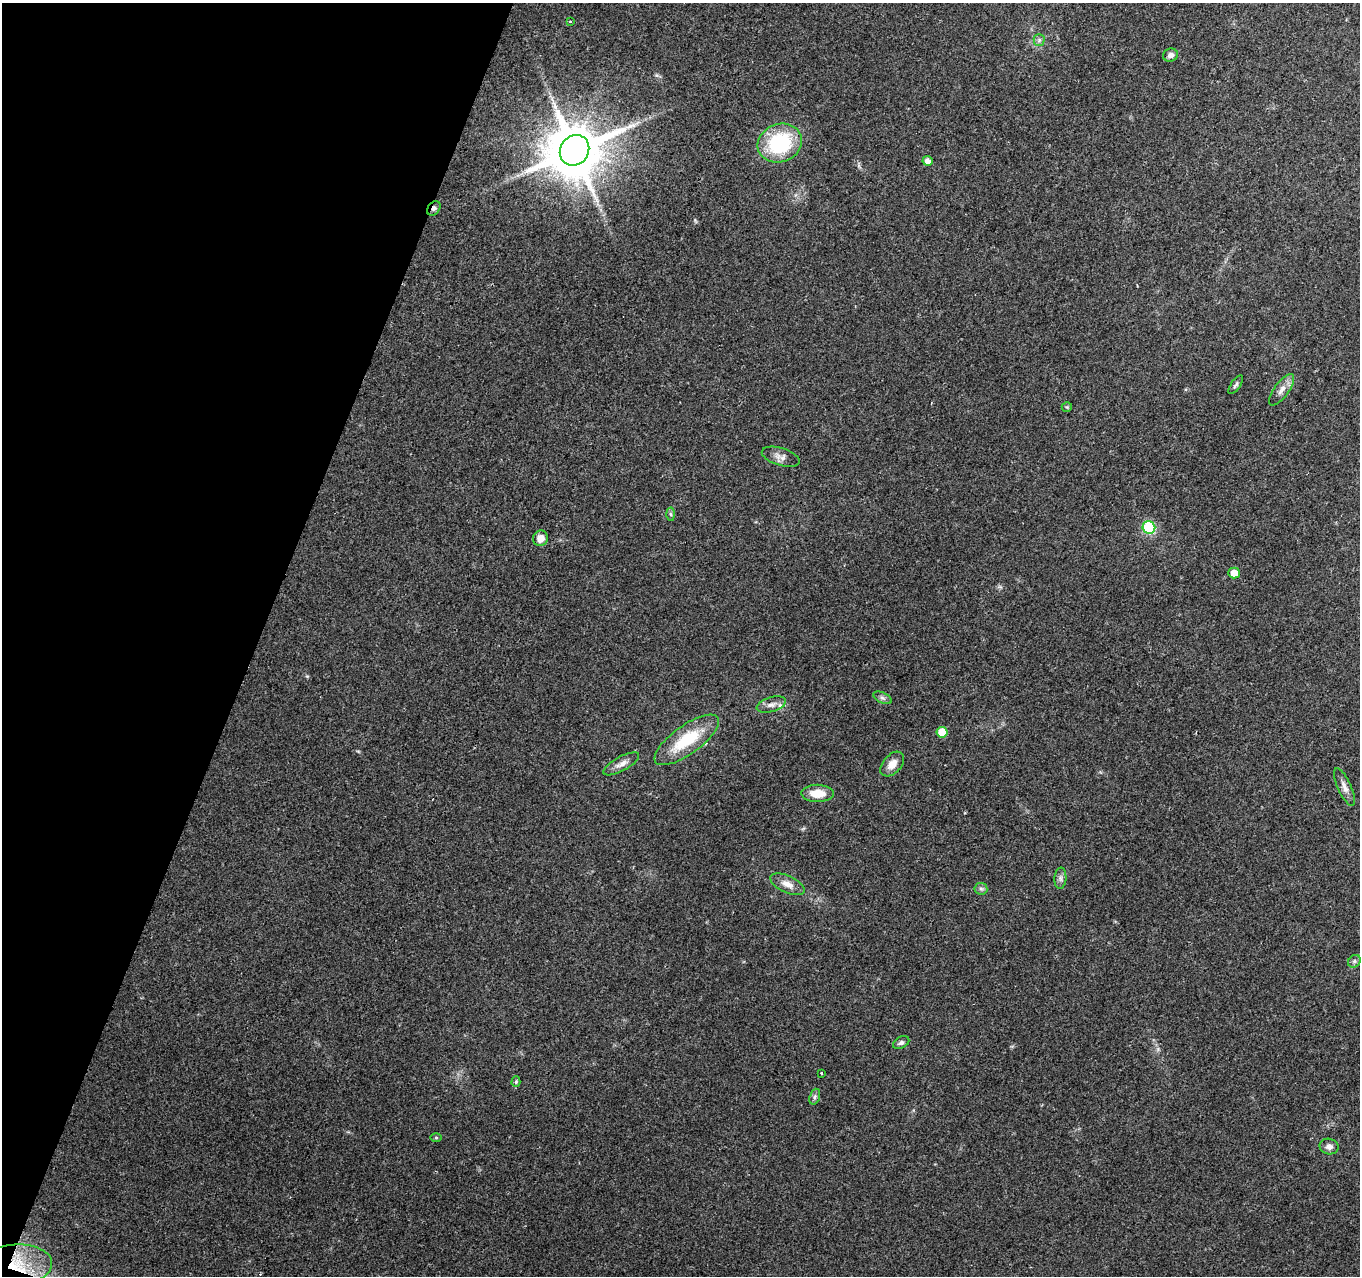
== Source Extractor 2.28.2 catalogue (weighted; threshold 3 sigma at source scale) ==
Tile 9 of 4 x 4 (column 1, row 3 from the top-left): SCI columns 1-1358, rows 1487-2760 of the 5436 x 5585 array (HDU 1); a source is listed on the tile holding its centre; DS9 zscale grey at full resolution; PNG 1362 x 1278 px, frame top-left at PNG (2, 3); each listed source drawn as its Kron ellipse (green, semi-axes under 4 px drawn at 4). Shown black and unused: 19% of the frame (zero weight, under 2 of 3 exposures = <1% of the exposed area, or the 3 px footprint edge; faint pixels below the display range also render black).
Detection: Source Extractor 2.28.2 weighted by HDU 2 'WHT'; one run over the whole footprint, this tile lists its part. Background 0.198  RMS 0.0088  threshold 0.0398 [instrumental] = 3 sigma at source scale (4.5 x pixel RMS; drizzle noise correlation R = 1.50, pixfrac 1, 0.0396/0.0396 arcsec/px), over >= 5 px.
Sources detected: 36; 1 cosmic-ray / hot-pixel residue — neither listed nor drawn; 1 inside a brighter listed object's ellipse — not listed separately; the other 34 listed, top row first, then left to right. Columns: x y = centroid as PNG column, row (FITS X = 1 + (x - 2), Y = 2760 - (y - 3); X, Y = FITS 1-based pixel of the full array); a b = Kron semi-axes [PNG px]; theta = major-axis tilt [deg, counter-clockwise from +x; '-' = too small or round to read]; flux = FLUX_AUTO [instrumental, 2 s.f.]
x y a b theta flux
571 21 3 2 - 1
1039 40 5 5 - 1.9
1170 55 7 6 - 4.1
780 143 22 19 21 70
574 150 16 14 53 6000
927 161 5 5 - 4.8
434 208 8 6 51 2.7
1236 385 11 4 56 2
1282 390 18 7 54 6.3
1067 407 5 5 - 1.1
781 457 19 8 -17 6
671 514 6 4 -88 1.4
1149 527 6 6 - 90
540 538 8 7 - 8.1
1234 573 5 5 - 9.5
883 698 10 5 -26 2.5
771 705 15 7 16 5.4
942 732 5 5 - 21
687 740 38 14 36 41
621 764 20 7 29 6.2
892 764 14 9 47 8.2
1344 787 20 6 -66 5.7
817 793 16 8 -1 14
1060 878 11 6 86 2.9
787 884 18 8 -24 8.2
981 889 6 6 - 2.1
1354 961 7 5 46 2.1
901 1043 9 5 28 2.7
821 1073 3 2 - 1.6
516 1082 5 4 - 1.3
815 1097 8 5 71 2.1
436 1138 5 3 - 0.99
1329 1147 9 7 -12 4
13 1266 40 21 6 33
Overlapping masked pixels (flux is a lower limit): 2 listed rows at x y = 434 208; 13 1266